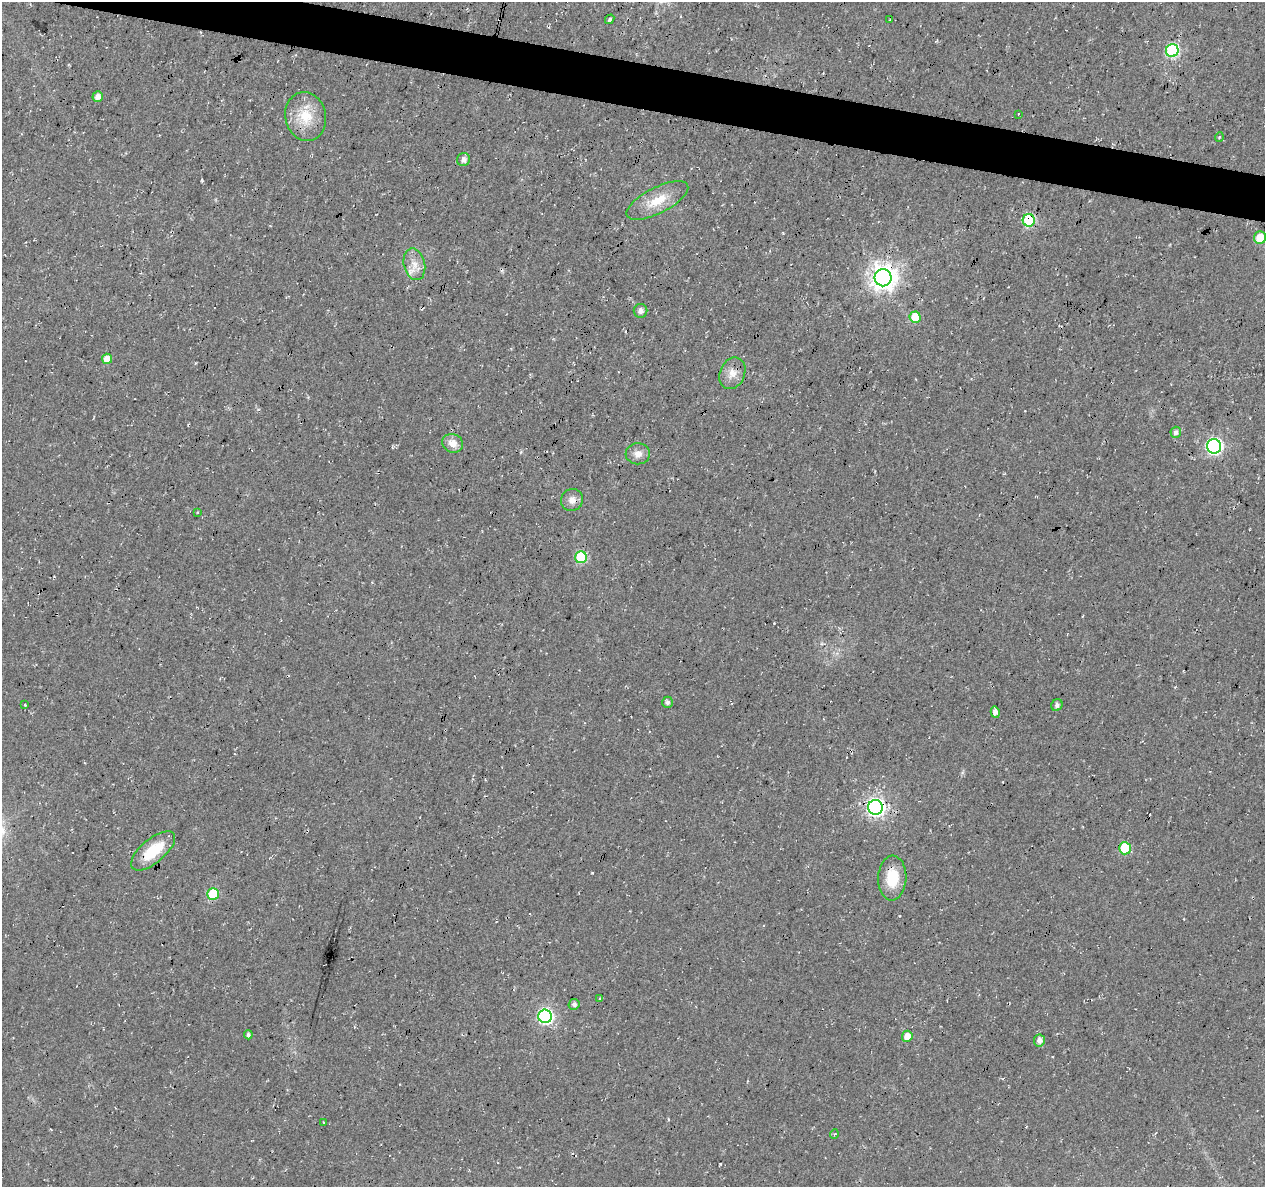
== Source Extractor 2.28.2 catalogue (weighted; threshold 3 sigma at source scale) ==
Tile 11 of 4 x 4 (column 3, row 3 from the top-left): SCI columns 2525-3787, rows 1410-2594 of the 5059 x 5250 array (HDU 1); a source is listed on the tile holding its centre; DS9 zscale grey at full resolution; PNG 1267 x 1189 px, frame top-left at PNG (2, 2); each listed source drawn as its Kron ellipse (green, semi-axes under 4 px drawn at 4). Shown black and unused: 4% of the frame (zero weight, under 3 of 4 exposures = <1% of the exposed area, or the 3 px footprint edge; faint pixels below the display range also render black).
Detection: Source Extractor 2.28.2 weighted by HDU 2 'WHT'; one run over the whole footprint, this tile lists its part. Background 0.0177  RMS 0.0054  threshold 0.0241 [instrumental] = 3 sigma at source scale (4.5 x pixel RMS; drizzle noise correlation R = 1.50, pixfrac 1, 0.0396/0.0396 arcsec/px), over >= 5 px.
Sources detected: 42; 1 cosmic-ray / hot-pixel residue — neither listed nor drawn; the other 41 listed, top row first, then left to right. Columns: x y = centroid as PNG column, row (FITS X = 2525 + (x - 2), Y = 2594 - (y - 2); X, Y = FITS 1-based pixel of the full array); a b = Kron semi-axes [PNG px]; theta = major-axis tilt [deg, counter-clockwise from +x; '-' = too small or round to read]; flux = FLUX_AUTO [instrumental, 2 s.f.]
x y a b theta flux
610 19 5 4 - 1.1
890 20 3 2 - 0.36
1172 50 6 6 - 76
98 97 5 5 - 3.5
1018 114 3 2 - 0.59
306 116 25 20 -77 15
1219 137 5 3 - 0.48
463 160 7 6 - 2.3
657 200 34 13 27 13
1029 220 6 6 - 61
1260 238 6 6 - 10
414 264 16 10 -77 6.1
883 278 8 8 - 550
641 311 7 7 - 2.4
915 317 6 5 - 15
107 359 5 5 - 6.5
732 373 16 12 67 5.7
1176 432 5 5 - 2.1
453 443 11 9 -23 5.1
1214 446 7 7 - 130
638 454 12 10 -2 4
572 500 11 11 - 3.8
198 513 3 3 - 0.58
581 557 6 6 - 40
667 702 5 5 - 1.7
25 705 3 2 - 0.51
1057 705 6 5 - 1.6
995 712 5 4 - 3.3
876 807 7 7 - 210
1125 848 6 6 - 27
153 851 27 12 40 18
892 878 22 14 87 15
213 894 6 5 - 27
600 999 4 2 - 0.53
574 1004 5 5 - 1.9
545 1016 7 7 - 110
248 1035 4 4 - 1.4
907 1036 5 5 - 5.6
1039 1041 6 5 - 3
324 1122 3 2 - 0.52
834 1134 5 3 - 0.62
Overlapping masked pixels (flux is a lower limit): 4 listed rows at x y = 1029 220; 883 278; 876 807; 892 878
Unlisted compact peaks at least as high as the median listed source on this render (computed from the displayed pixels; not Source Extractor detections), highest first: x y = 720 1164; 592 873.